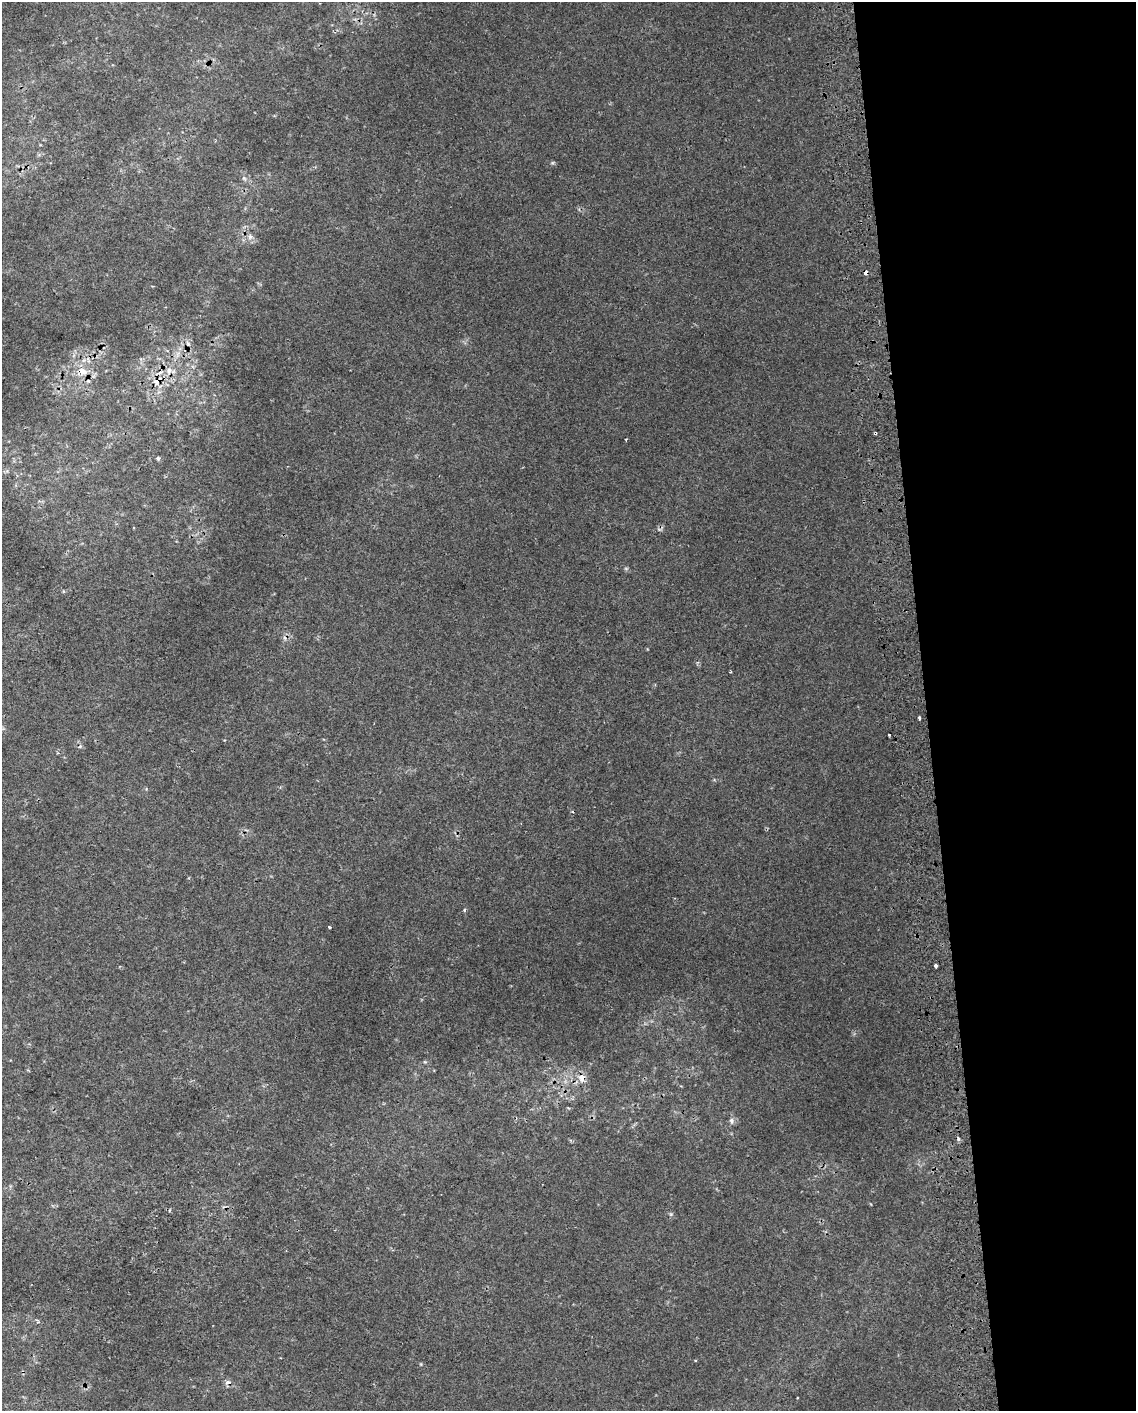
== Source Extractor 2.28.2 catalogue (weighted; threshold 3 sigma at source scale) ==
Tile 8 of 4 x 3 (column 4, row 2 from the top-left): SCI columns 3445-4578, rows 1418-2826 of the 4618 x 4284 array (HDU 1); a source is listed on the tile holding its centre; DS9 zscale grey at full resolution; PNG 1138 x 1413 px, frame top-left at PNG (2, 2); no overlay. Shown black and unused: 19% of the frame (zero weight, under 2 of 3 exposures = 3% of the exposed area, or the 3 px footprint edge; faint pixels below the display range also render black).
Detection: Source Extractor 2.28.2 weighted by HDU 2 'WHT'; one run over the whole footprint, this tile lists its part. Background 0.0111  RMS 0.0076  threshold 0.034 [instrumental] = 3 sigma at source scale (4.5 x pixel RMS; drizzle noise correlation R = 1.50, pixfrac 1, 0.0396/0.0396 arcsec/px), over >= 5 px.
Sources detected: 25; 4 cosmic-ray / hot-pixel residue — not listed; the other 21 listed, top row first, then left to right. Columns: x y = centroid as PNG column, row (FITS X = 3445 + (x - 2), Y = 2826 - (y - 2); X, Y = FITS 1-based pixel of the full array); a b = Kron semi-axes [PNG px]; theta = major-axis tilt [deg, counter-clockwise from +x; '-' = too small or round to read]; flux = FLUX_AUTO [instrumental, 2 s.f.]
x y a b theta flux
552 163 6 3 18 0.87
244 178 7 4 -45 1.5
250 237 7 6 - 2.3
865 273 4 4 - 7
188 343 9 3 -45 1.4
82 371 16 11 -27 10
169 371 11 6 79 4.1
158 381 11 7 43 7.6
626 439 4 2 - 0.58
158 458 5 5 - 1.2
730 672 3 2 - 0.66
919 718 3 3 - 2.1
889 735 3 2 - 1.1
464 910 4 4 - 0.86
329 927 3 3 - 1.6
936 966 3 3 - 2.4
425 1062 4 4 - 0.86
582 1078 9 7 -58 6.6
731 1121 9 5 -81 2.1
671 1214 6 4 45 1
38 1321 9 3 -42 1.1
Overlapping masked pixels (flux is a lower limit): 4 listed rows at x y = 865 273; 82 371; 158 381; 582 1078